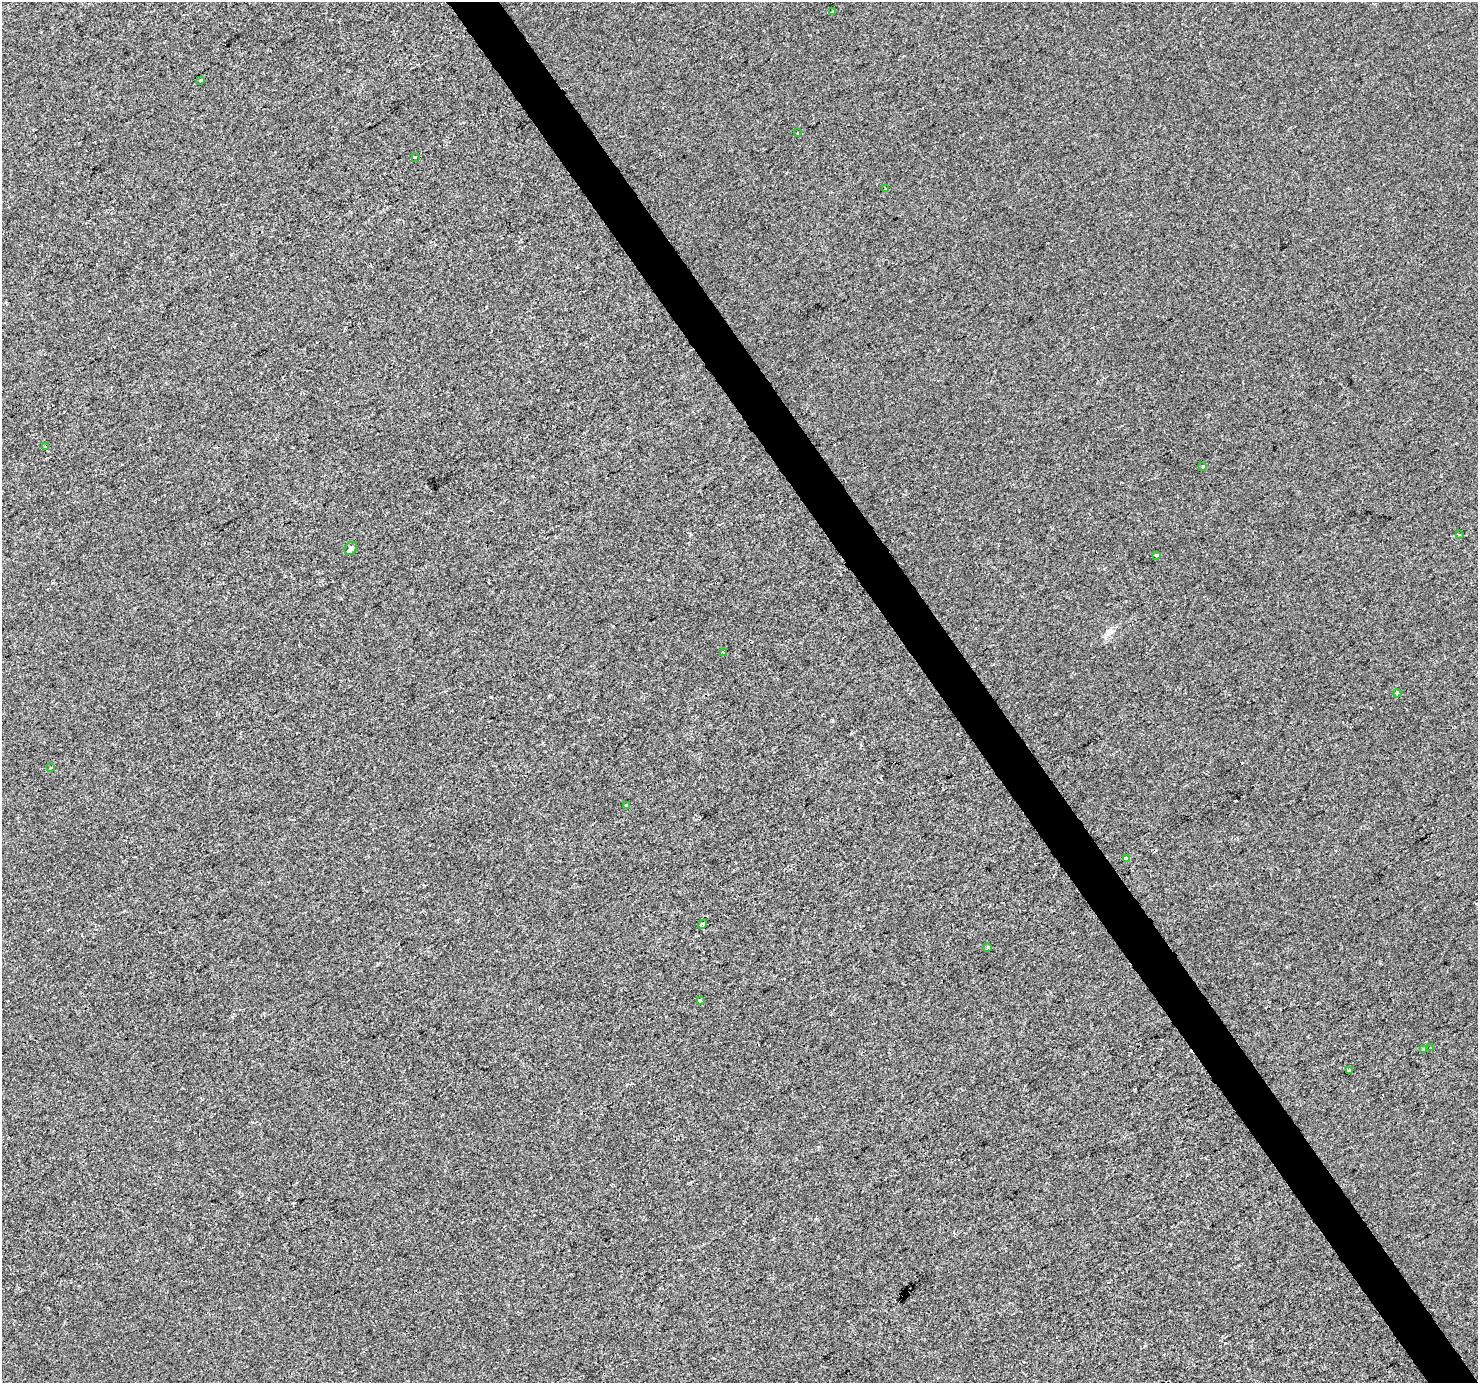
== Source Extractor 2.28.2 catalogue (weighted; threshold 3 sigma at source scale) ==
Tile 6 of 4 x 4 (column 2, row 2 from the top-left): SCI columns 1481-2956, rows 2944-4324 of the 5908 x 5824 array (HDU 1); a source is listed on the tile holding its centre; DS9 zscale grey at full resolution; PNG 1480 x 1385 px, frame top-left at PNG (2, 2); each listed source drawn as its Kron ellipse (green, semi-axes under 4 px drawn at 4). Shown black and unused: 3% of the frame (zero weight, under 2 of 3 exposures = <1% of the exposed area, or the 3 px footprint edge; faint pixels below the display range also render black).
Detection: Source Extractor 2.28.2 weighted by HDU 2 'WHT'; one run over the whole footprint, this tile lists its part. Background -1.21e-04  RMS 0.0042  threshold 0.0188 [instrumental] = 3 sigma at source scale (4.5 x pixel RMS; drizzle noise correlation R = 1.50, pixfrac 1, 0.0396/0.0396 arcsec/px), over >= 5 px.
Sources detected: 26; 5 cosmic-ray / hot-pixel residue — neither listed nor drawn; the other 21 listed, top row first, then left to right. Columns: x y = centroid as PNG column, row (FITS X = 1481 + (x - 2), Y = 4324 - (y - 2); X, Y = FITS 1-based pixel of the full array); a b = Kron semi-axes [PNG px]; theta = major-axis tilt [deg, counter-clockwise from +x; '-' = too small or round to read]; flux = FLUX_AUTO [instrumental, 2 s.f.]
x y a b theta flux
833 11 4 2 - 0.38
200 80 3 3 - 0.6
798 133 3 2 - 0.34
415 157 3 3 - 1.7
885 188 3 2 - 0.45
45 447 3 3 - 0.71
1203 466 3 3 - 1.3
1459 534 3 2 - 0.31
351 549 7 6 - 1.4
1157 555 3 3 - 1.9
723 652 3 3 - 1.1
1397 693 4 3 - 0.54
51 768 4 3 - 0.49
626 806 4 3 - 0.76
1126 859 4 3 - 9.5
702 924 5 3 - 1.8
988 948 3 3 - 5.5
700 1001 3 3 - 0.59
1430 1048 3 2 - 0.57
1423 1049 3 2 - 0.47
1349 1070 4 3 - 4.3
Overlapping masked pixels (flux is a lower limit): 1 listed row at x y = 702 924